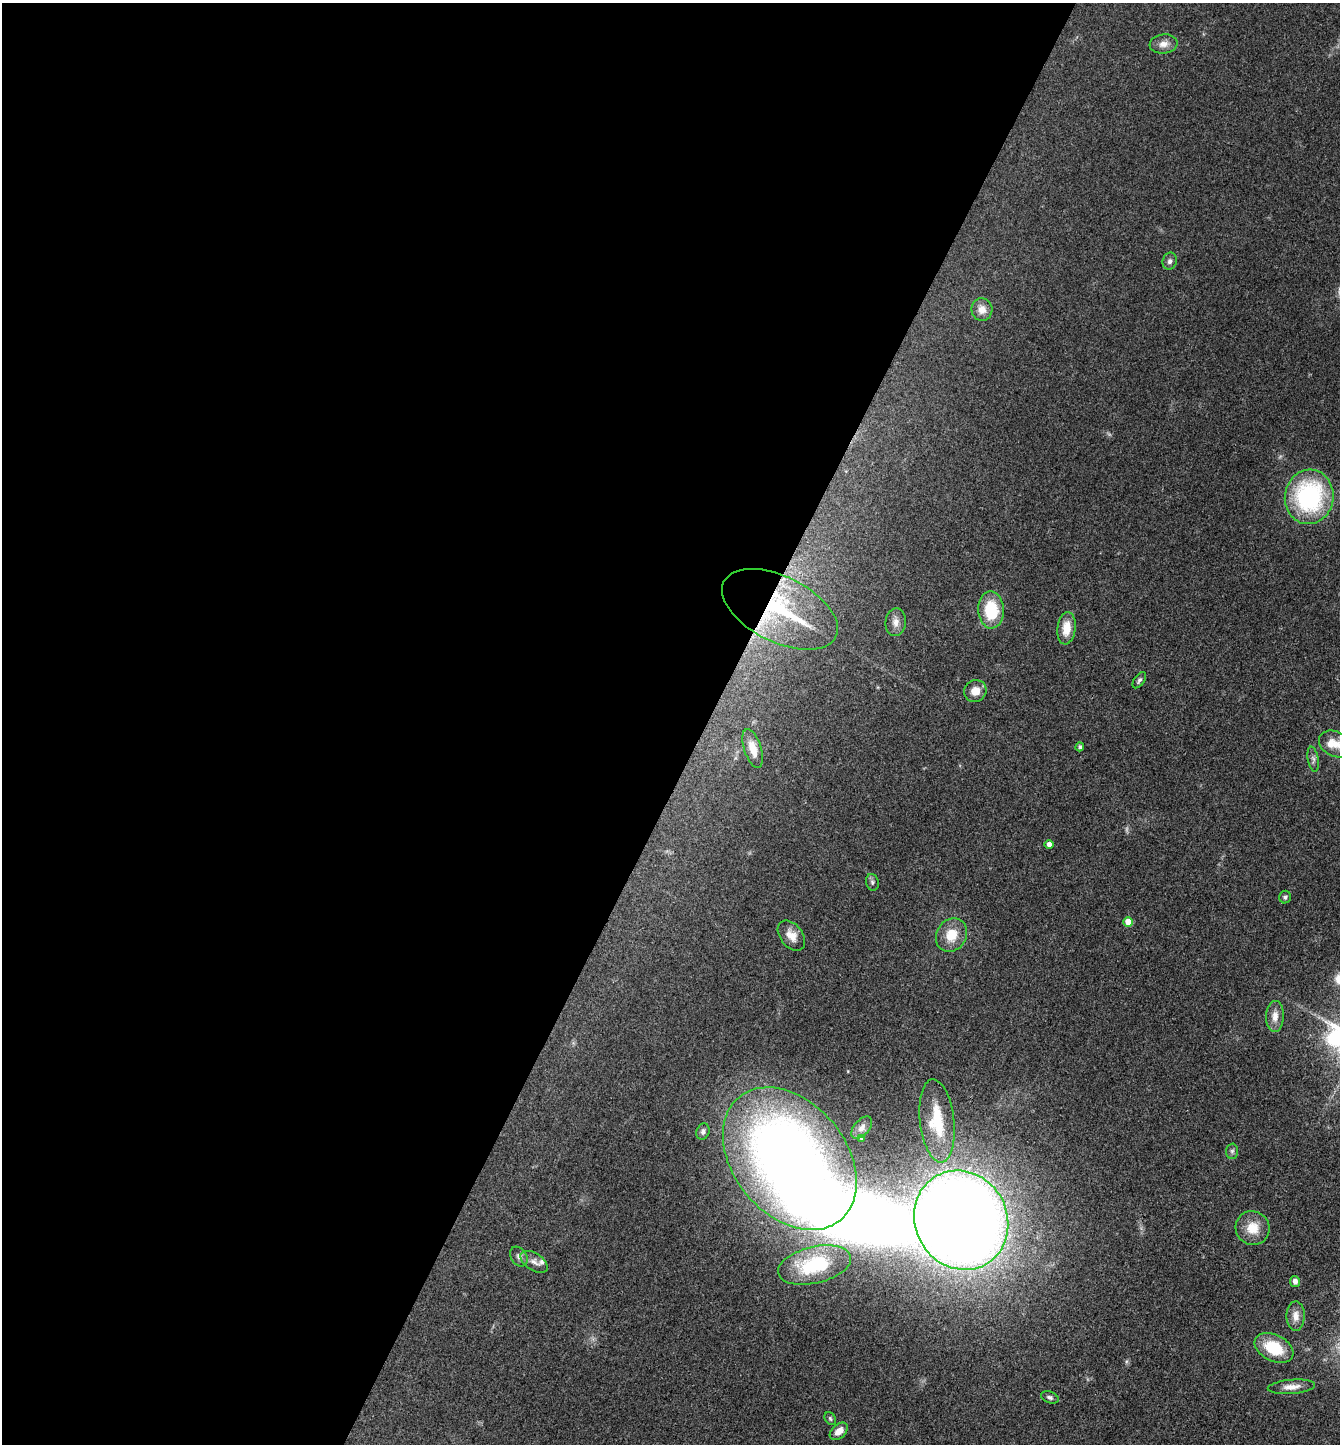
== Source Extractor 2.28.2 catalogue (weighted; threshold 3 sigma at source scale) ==
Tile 5 of 4 x 4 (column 1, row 2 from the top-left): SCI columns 286-1623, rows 2889-4330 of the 5784 x 5775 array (HDU 1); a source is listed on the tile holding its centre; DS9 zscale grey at full resolution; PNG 1342 x 1446 px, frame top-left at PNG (2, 3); each listed source drawn as its Kron ellipse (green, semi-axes under 4 px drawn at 4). Shown black and unused: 53% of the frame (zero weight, under 3 of 4 exposures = <1% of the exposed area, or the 3 px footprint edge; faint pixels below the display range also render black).
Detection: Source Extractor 2.28.2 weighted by HDU 2 'WHT'; one run over the whole footprint, this tile lists its part. Background 0.0999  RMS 0.006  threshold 0.027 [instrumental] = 3 sigma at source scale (4.5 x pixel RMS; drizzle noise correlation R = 1.50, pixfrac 1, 0.05/0.05 arcsec/px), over >= 5 px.
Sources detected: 43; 1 too faint to see at this stretch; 1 inside a brighter object's white glare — neither listed nor drawn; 2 inside a brighter listed object's ellipse — not listed separately; the other 39 listed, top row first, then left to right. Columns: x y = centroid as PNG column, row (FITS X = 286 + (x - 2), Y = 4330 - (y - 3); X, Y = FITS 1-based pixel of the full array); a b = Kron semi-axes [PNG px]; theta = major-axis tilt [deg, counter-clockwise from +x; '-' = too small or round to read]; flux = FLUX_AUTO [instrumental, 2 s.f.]
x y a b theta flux
1163 44 14 9 7 4.6
1170 261 8 7 - 2
982 310 11 10 - 5.1
1309 497 27 24 80 85
780 609 62 33 -26 66
991 610 18 13 -88 25
896 622 14 10 83 4.3
1066 628 16 9 83 10
1139 680 9 5 55 1.6
975 691 11 10 - 6.5
1335 744 17 12 -26 7.9
1080 747 4 4 - 1.5
753 749 20 8 -73 7.6
1313 759 13 5 -80 2.2
1049 845 5 4 - 3
872 882 8 6 -79 1.6
1285 897 6 6 - 1.4
1128 922 5 5 - 6.9
791 935 17 11 -51 7
952 935 17 15 57 12
1275 1016 15 9 87 5.5
937 1121 42 17 -84 23
862 1128 13 7 49 2.9
703 1131 8 6 71 1.9
861 1138 4 3 - 0.64
1232 1151 7 6 - 1.4
790 1159 80 56 -51 590
961 1220 51 46 -61 1300
1253 1228 17 16 - 12
519 1257 11 7 -56 2.3
534 1262 15 8 -33 3.8
814 1265 37 18 14 42
1295 1281 5 5 - 3.5
1296 1316 15 9 89 5.2
1274 1348 21 13 -26 23
1291 1387 24 7 5 5.4
1050 1397 9 5 -21 1.7
830 1418 7 5 -59 1.1
839 1431 10 7 42 5.8
Overlapping masked pixels (flux is a lower limit): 1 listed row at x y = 780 609
Isophote crosses this tile's border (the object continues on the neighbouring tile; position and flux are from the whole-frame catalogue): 1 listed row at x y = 1335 744